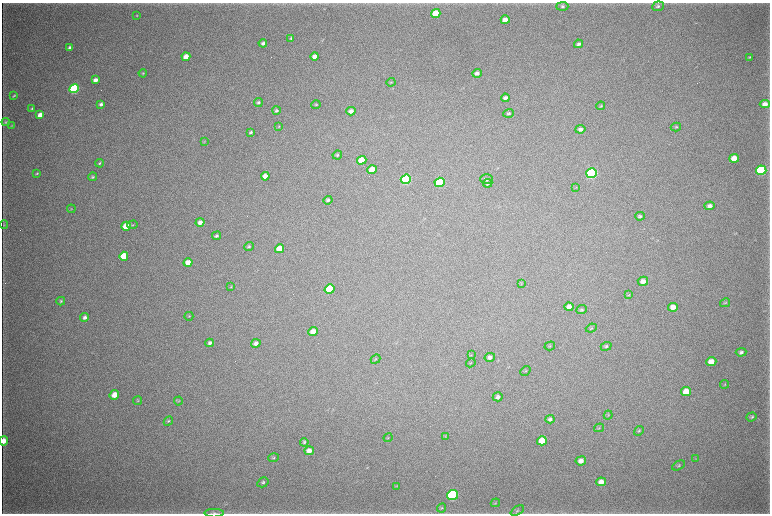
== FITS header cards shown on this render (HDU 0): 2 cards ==
NAXIS1  =                 1536 / length of data axis 1
NAXIS2  =                 1023 / length of data axis 2

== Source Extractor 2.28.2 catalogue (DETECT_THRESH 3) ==
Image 1536 x 1023 px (HDU 0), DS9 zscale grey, zoomed out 1/2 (1 PNG px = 2 x 2 image px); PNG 772 x 516 px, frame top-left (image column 1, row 1022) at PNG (2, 3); each listed source drawn as its Kron ellipse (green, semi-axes under 4 px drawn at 4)
Background 3880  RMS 35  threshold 106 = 3 sigma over >= 5 px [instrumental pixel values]
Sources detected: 123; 4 cannot appear on this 1/2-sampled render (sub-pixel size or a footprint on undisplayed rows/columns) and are neither listed nor drawn; the other 119 listed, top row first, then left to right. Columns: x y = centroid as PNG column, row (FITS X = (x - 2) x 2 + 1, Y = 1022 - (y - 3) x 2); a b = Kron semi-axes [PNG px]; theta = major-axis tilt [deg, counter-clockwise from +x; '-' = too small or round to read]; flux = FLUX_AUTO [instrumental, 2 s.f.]
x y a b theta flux
562 6 6 4 2 1.5e+04
658 6 6 4 21 1.5e+04
436 13 4 4 - 1.7e+05
137 16 3 2 - 4.3e+03
505 20 4 3 - 6.6e+04
291 38 3 3 - 9.8e+03
263 43 4 3 - 2.0e+04
579 44 4 3 - 1.8e+04
70 47 4 3 - 2.4e+04
315 56 4 3 - 5.9e+04
186 57 4 3 - 8.2e+04
749 57 4 3 - 6.4e+03
143 73 4 3 - 8.2e+03
477 73 5 4 - 3.0e+04
95 80 4 3 - 4.4e+04
391 82 4 3 - 6.6e+03
74 89 5 4 - 1.2e+06
14 96 4 2 - 8.1e+03
505 98 4 3 - 2.1e+04
258 102 4 3 - 1.4e+04
101 104 4 3 - 1.7e+04
765 104 5 4 - 5.5e+04
316 105 4 3 - 7.8e+03
601 106 4 3 - 8.7e+03
32 108 4 3 - 9.1e+03
276 111 4 3 - 1.3e+04
351 111 4 4 - 3.8e+04
508 113 5 4 - 1.3e+04
40 115 4 3 - 5.7e+04
6 122 4 3 - 1.0e+04
12 125 3 2 - 3.9e+03
279 126 4 2 - 4.7e+03
676 127 5 4 - 9.4e+03
580 129 5 4 - 2.6e+04
251 132 4 2 - 1.2e+04
204 141 4 3 - 4.9e+03
337 155 5 3 - 1.0e+04
734 158 5 4 - 1.0e+05
362 160 5 4 - 1.7e+05
99 163 4 3 - 6.5e+03
372 170 4 4 - 1.1e+05
761 170 5 4 - 1.0e+06
37 173 4 3 - 7.8e+03
592 173 5 5 - 1.9e+06
265 176 4 4 - 6.3e+04
93 177 4 3 - 1.1e+04
406 179 5 4 - 1.6e+06
487 179 6 5 - 1.9e+04
440 182 5 4 - 7.1e+05
488 183 4 4 - 1.6e+04
575 188 4 2 - 3.9e+03
328 200 4 3 - 1.5e+04
710 206 5 4 - 3.1e+04
71 209 4 3 - 5.9e+03
640 216 5 4 - 1.4e+04
200 222 4 4 - 3.7e+04
4 225 4 3 - 5.9e+03
132 225 5 3 - 7.2e+03
126 226 4 4 - 1.4e+05
216 236 4 3 - 1.3e+04
249 246 5 4 - 1.0e+04
279 249 5 4 - 1.3e+05
124 256 4 4 - 1.8e+05
188 263 4 4 - 8.7e+04
643 281 5 4 - 4.1e+04
521 284 3 2 - 3.7e+03
231 286 4 2 - 4.7e+03
330 289 5 4 - 5.1e+05
629 295 4 3 - 5.8e+03
61 301 4 3 - 9.4e+03
725 303 5 3 - 5.7e+03
569 307 4 4 - 4.1e+04
673 307 5 4 - 5.3e+04
582 310 5 4 - 1.1e+04
189 316 4 3 - 6.3e+03
85 317 4 4 - 2.3e+04
591 328 5 3 - 8.9e+03
313 331 5 4 - 5.8e+04
210 343 4 4 - 2.1e+04
256 343 5 4 - 3.1e+04
550 346 5 3 - 8.3e+03
606 346 5 4 - 1.2e+04
741 352 5 4 - 1.7e+04
471 355 4 2 - 4.4e+03
490 357 5 4 - 2.4e+04
375 359 5 3 - 6.3e+03
711 362 5 4 - 8.0e+04
471 363 5 3 - 5.5e+03
525 371 6 3 41 8.0e+03
724 384 4 3 - 6.0e+03
686 392 5 4 - 9.9e+04
114 395 5 4 - 7.3e+04
498 397 5 4 - 2.2e+04
138 401 4 2 - 4.8e+03
178 401 4 3 - 6.7e+03
608 415 4 3 - 6.8e+03
752 417 5 3 - 1.0e+04
550 419 4 4 - 2.0e+04
168 421 5 3 - 9.5e+03
599 428 5 3 - 6.6e+03
639 431 5 4 - 9.7e+03
446 436 3 2 - 4.3e+03
388 438 4 3 - 5.3e+03
4 441 4 3 - 7.1e+04
542 441 5 4 - 1.0e+05
304 442 4 4 - 1.1e+04
309 451 5 4 - 4.5e+04
273 458 5 3 - 7.9e+03
695 459 3 3 - 4.0e+03
581 461 5 4 - 4.1e+04
679 465 7 4 29 1.1e+04
263 482 6 4 31 1.4e+04
601 482 5 4 - 5.2e+04
396 486 4 3 - 4.7e+03
453 495 5 5 - 1.6e+06
495 503 5 3 - 6.2e+03
441 508 5 3 - 7.4e+03
517 510 7 4 28 1.5e+04
214 513 10 3 0 1.8e+04
At the frame edge (FLAGS 8, measured only in part): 2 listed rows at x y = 4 441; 214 513
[4 sub-pixel or undisplayed-footprint detections neither listed nor drawn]